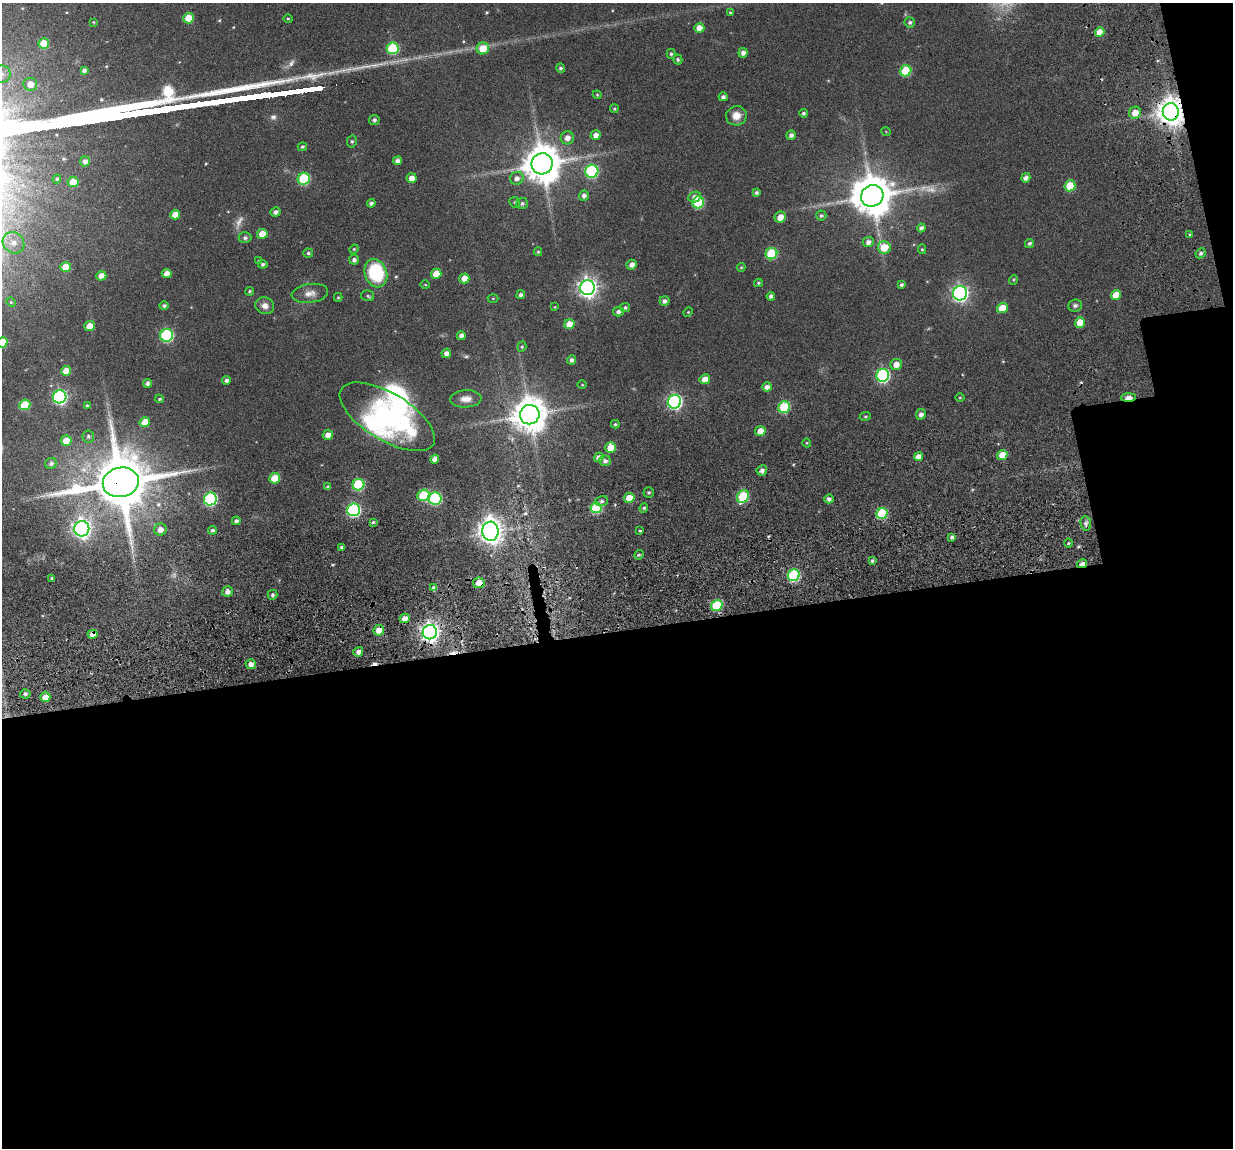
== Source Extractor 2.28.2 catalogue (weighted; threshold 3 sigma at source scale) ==
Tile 16 of 4 x 4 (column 4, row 4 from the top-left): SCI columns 3828-5058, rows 225-1370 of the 5280 x 5236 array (HDU 1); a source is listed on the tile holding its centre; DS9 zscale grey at full resolution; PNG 1235 x 1150 px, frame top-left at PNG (2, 3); each listed source drawn as its Kron ellipse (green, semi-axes under 4 px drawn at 4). Shown black and unused: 48% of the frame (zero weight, under 3 of 6 exposures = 11% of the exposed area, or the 3 px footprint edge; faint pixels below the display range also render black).
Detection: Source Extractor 2.28.2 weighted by HDU 2 'WHT'; one run over the whole footprint, this tile lists its part. Background 0.0889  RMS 0.0097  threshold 0.0396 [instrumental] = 3 sigma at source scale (4.09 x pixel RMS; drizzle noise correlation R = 1.36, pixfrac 0.8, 0.05/0.05 arcsec/px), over >= 5 px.
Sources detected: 204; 3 too faint to see at this stretch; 3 inside a brighter object's white glare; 3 cosmic-ray / hot-pixel residue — neither listed nor drawn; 1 inside a brighter listed object's ellipse — not listed separately; the other 194 listed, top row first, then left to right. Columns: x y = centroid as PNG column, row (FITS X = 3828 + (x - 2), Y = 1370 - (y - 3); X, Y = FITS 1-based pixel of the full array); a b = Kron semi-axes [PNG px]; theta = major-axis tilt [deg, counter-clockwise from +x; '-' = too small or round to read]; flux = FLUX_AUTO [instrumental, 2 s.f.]
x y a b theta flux
730 12 4 4 - 0.92
188 18 5 5 - 17
288 19 4 4 - 0.92
93 22 4 4 - 0.74
910 22 5 5 - 2.1
699 28 5 4 - 8.7
1100 32 5 4 - 11
44 43 5 5 - 18
393 48 6 6 - 59
483 48 6 6 - 16
743 53 5 4 - 3.5
671 54 5 4 - 1.5
678 60 5 4 - 1.7
561 68 4 4 - 1.7
84 70 4 3 - 2.1
906 71 6 5 - 38
2 74 8 8 - 5.4
30 84 7 6 - 9.1
597 95 4 4 - 0.89
723 97 4 4 - 2.6
614 109 4 4 - 1.2
1171 112 8 8 - 1200
803 113 4 4 - 1.9
1135 113 6 6 - 8.9
736 116 10 9 - 8.6
374 120 5 5 - 2.2
886 132 5 3 - 0.63
596 135 5 5 - 4.9
791 135 5 4 - 3.1
567 138 6 6 - 5.5
352 141 6 5 - 1.6
302 147 5 4 - 1.7
85 161 5 5 - 4.1
397 161 4 4 - 3.5
542 164 10 10 - 2400
592 171 6 6 - 110
412 178 5 5 - 7
517 178 7 6 - 4.3
1026 178 5 4 - 3.8
57 179 4 4 - 1.4
304 179 6 6 - 54
73 182 5 5 - 12
1070 186 5 5 - 28
756 193 4 4 - 1.9
584 196 5 5 - 3.1
872 196 11 10 - 2700
695 197 6 5 - 4.7
515 202 6 5 - 1.3
698 202 6 6 - 52
371 203 4 4 - 2.2
522 203 6 5 - 1.9
275 212 5 4 - 3
175 215 5 5 - 9.4
821 216 5 5 - 1.6
780 217 6 5 - 8.7
921 228 4 4 - 2.8
262 234 5 5 - 12
1190 234 4 3 - 1
245 238 6 5 - 2.2
868 242 5 5 - 3.9
13 243 11 10 - 8.6
1029 243 5 4 - 2
884 247 6 6 - 17
354 249 4 4 - 0.82
922 249 5 4 - 1.1
538 252 4 3 - 0.98
308 253 5 4 - 1.6
1201 253 5 4 - 2.1
771 254 6 5 - 51
354 260 5 4 - 2.9
258 261 4 3 - 0.83
263 264 5 4 - 1.9
632 265 5 4 - 5.5
66 267 5 5 - 16
741 267 4 4 - 0.89
167 273 5 4 - 6.4
376 273 14 11 -69 58
436 274 5 5 - 12
101 276 5 4 - 7.7
464 278 5 5 - 9.4
1013 280 5 3 - 0.85
758 283 4 3 - 1.1
425 285 4 3 - 0.67
901 285 4 3 - 1.9
588 288 7 7 - 460
250 291 4 4 - 1.2
310 293 18 9 8 6.8
960 293 7 7 - 280
521 295 4 4 - 2.5
1116 295 5 5 - 13
368 296 6 5 - 1.6
771 296 4 4 - 2.7
338 297 4 4 - 0.99
493 298 5 3 - 0.84
664 301 5 5 - 2.8
11 302 5 4 - 0.95
1075 305 7 6 - 2.1
164 306 4 4 - 2
265 306 9 8 - 5.6
555 307 4 3 - 0.62
625 307 5 4 - 1.8
1002 308 5 5 - 14
619 312 5 4 - 3.2
688 312 5 4 - 0.85
1080 322 5 5 - 13
569 324 5 5 - 13
90 326 5 5 - 9.6
167 335 6 6 - 98
461 336 4 4 - 4.2
2 342 5 5 - 22
522 347 5 4 - 1.1
446 353 5 4 - 4.5
572 360 5 4 - 2.9
896 364 6 5 - 6.6
66 371 5 5 - 9.6
883 375 6 6 - 130
705 379 5 4 - 7.3
227 380 4 4 - 2.7
148 383 4 4 - 3.2
582 385 5 3 - 0.74
767 387 5 4 - 4.4
60 397 7 6 - 170
960 398 5 3 - 0.73
1128 398 7 3 3 11
159 399 4 3 - 1.2
466 399 15 8 3 7.1
674 402 7 6 - 200
25 405 5 5 - 30
87 405 3 3 - 0.94
784 407 6 5 - 53
921 414 5 5 - 3.7
530 415 10 9 - 1900
865 416 5 3 - 0.98
387 417 54 23 -31 140
145 422 5 5 - 13
615 424 4 3 - 1.2
760 431 5 5 - 8.9
328 435 5 5 - 6.2
88 436 6 6 - 2
66 441 5 5 - 13
807 443 4 4 - 0.9
611 448 5 5 - 17
1002 455 5 5 - 11
599 457 5 4 - 4.4
918 457 4 4 - 6.2
435 459 4 4 - 5
605 461 6 5 - 2.6
51 463 6 5 - 2.4
762 470 5 5 - 3.5
275 478 5 5 - 23
121 482 18 14 11 6800
358 485 6 5 - 58
328 487 4 3 - 1.6
649 492 5 5 - 1.4
424 495 6 5 - 42
743 496 7 5 58 50
435 498 6 6 - 84
629 498 5 5 - 14
210 499 6 6 - 130
829 499 5 4 - 2.8
602 501 6 5 - 1.9
596 508 5 5 - 48
644 508 5 4 - 1.4
354 510 6 6 - 130
882 514 6 5 - 49
236 521 5 4 - 3.1
373 522 4 4 - 1.2
1086 523 7 5 -83 2.5
82 529 8 7 - 380
160 530 6 6 - 5.9
212 530 4 4 - 1.9
490 531 9 8 - 820
640 531 3 3 - 0.95
952 537 4 4 - 2.1
1068 543 5 3 - 1.1
341 547 3 3 - 1.5
639 555 5 4 - 1.5
872 561 3 3 - 1.6
1082 564 5 4 - 4.7
794 575 6 5 - 88
52 578 3 3 - 1.7
479 583 6 5 - 9
434 588 4 4 - 3.7
227 592 5 5 - 3.7
272 595 5 4 - 2
717 605 6 5 - 48
405 618 5 4 - 7.8
379 630 5 5 - 7.8
430 632 7 7 - 480
92 634 5 4 - 5.9
358 652 5 5 - 4.2
251 664 5 5 - 4.7
25 694 5 4 - 2.2
45 697 5 4 - 12
Overlapping masked pixels (flux is a lower limit): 8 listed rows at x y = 1171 112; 1135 113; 1128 398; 121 482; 1082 564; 479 583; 430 632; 92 634
Isophote crosses this tile's border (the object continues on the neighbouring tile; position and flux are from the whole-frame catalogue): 2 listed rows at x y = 2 74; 2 342
Unlisted compact peaks at least as high as the median listed source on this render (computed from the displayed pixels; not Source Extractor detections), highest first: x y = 165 92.